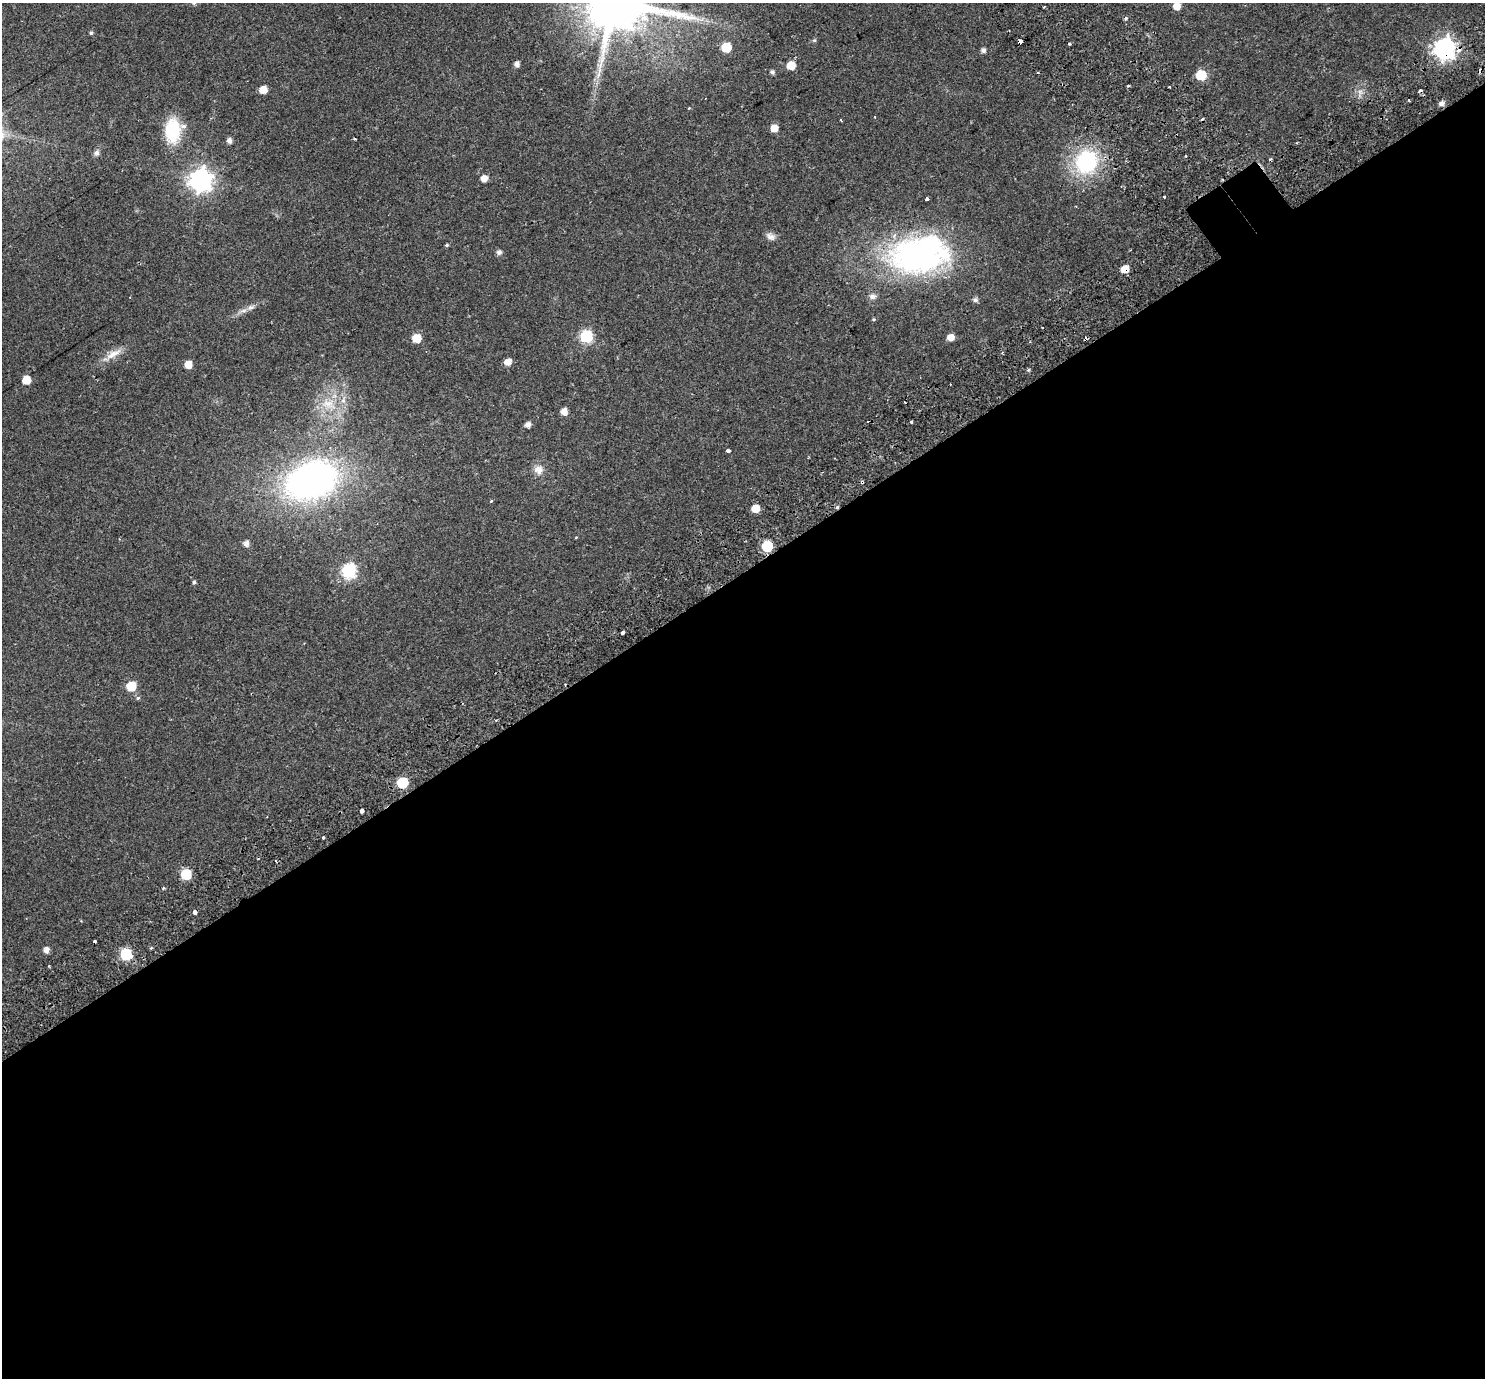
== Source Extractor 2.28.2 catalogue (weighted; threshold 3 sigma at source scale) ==
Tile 15 of 4 x 4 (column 3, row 4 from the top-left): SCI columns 3036-4518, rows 223-1598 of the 6075 x 6008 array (HDU 1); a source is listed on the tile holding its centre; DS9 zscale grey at full resolution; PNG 1487 x 1380 px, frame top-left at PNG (2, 3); no overlay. Shown black and unused: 59% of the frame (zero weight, under 2 of 3 exposures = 5% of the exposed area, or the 3 px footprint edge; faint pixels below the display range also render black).
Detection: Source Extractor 2.28.2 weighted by HDU 2 'WHT'; one run over the whole footprint, this tile lists its part. Background 0.0554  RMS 0.0045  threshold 0.0201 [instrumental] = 3 sigma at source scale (4.5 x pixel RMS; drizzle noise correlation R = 1.50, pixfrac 1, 0.0396/0.0396 arcsec/px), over >= 5 px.
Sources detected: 92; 1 inside a brighter object's white glare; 16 cosmic-ray / hot-pixel residue — not listed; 1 inside a brighter listed object's ellipse — not listed separately; the other 74 listed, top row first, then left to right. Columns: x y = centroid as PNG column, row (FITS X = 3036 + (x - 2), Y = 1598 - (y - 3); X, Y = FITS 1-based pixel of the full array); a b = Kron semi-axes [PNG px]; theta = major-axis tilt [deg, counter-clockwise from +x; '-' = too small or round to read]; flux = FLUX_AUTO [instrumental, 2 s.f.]
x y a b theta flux
1177 6 6 6 - 4.4
1126 18 5 4 - 0.59
91 33 5 4 - 0.66
814 40 5 5 - 0.57
1020 41 5 3 - 13
1069 43 3 3 - 1.8
726 47 6 6 - 16
1444 48 8 8 - 240
983 50 5 5 - 1.3
517 64 5 5 - 1.9
791 65 6 6 - 8.4
772 72 5 4 - 1
1201 75 6 6 - 18
1128 86 4 2 - 0.55
1169 87 3 2 - 0.44
263 90 6 5 - 5.7
1360 92 8 6 45 1.5
1409 100 3 2 - 0.51
1442 103 5 5 - 1.9
840 120 3 3 - 1
774 128 6 5 - 5.3
172 130 29 17 89 16
355 139 3 3 - 1.1
229 141 5 5 - 1.8
96 153 8 6 56 1.4
1185 156 3 3 - 1
1087 162 24 21 62 36
484 178 5 5 - 3.5
200 180 8 8 - 280
1164 197 3 3 - 1.1
927 198 3 3 - 12
770 236 13 8 -28 2
447 245 4 4 - 0.49
499 252 5 5 - 1.5
918 256 67 37 -2 110
1125 269 5 5 - 7.7
872 296 10 8 0 1.7
975 300 6 5 - 1.3
250 307 10 7 22 1.6
873 319 5 4 - 0.49
586 336 7 7 - 45
951 337 6 5 - 4.3
416 338 6 6 - 8
113 354 25 9 30 4.8
508 362 6 5 - 3.8
188 364 6 6 - 4.9
1028 370 5 4 - 0.55
26 380 6 6 - 7.2
328 404 23 12 -16 8.4
564 412 6 6 - 3.2
911 422 3 3 - 1.5
528 425 5 5 - 2
728 450 4 3 - 1.8
539 470 13 12 - 3.3
311 480 44 29 21 150
491 501 3 3 - 1.3
837 507 5 4 - 0.71
755 508 5 5 - 7.1
576 537 3 2 - 0.66
246 544 6 6 - 2
767 546 6 6 - 26
348 571 7 7 - 61
194 582 6 4 74 0.65
623 633 4 3 - 3.3
131 686 6 6 - 15
138 698 5 4 - 0.61
402 783 6 6 - 26
362 811 3 3 - 35
323 837 3 3 - 1.5
186 874 6 6 - 20
194 912 4 4 - 2.5
46 950 6 5 - 2.4
126 954 7 6 - 32
49 966 3 3 - 0.51
Overlapping masked pixels (flux is a lower limit): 4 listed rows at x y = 1020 41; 1444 48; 1125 269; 837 507